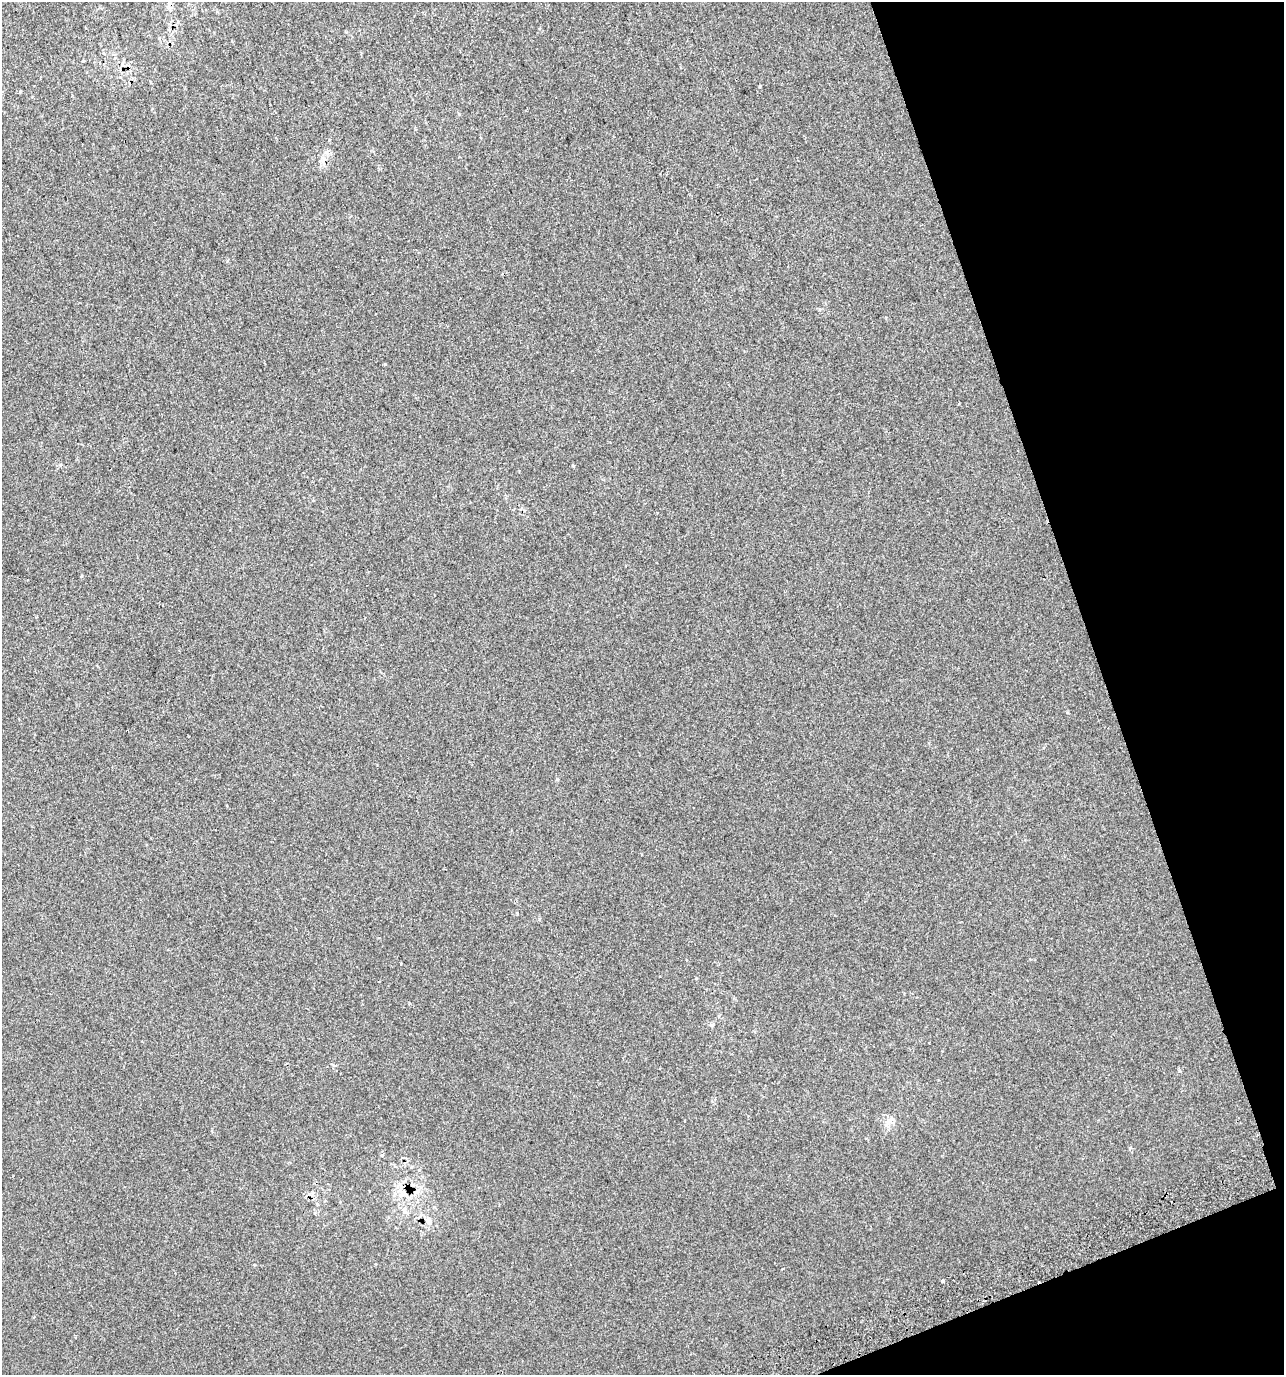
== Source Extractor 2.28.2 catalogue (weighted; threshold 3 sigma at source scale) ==
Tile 12 of 4 x 4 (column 4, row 3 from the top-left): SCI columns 3988-5269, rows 1413-2785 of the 5358 x 5574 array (HDU 1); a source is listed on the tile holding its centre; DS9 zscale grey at full resolution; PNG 1286 x 1377 px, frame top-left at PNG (2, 2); no overlay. Shown black and unused: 17% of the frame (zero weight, under 2 of 3 exposures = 2% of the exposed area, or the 3 px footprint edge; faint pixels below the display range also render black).
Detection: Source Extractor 2.28.2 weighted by HDU 2 'WHT'; one run over the whole footprint, this tile lists its part. Background 3.17e-04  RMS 0.0073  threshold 0.033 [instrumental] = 3 sigma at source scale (4.5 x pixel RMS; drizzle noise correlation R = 1.50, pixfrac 1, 0.0396/0.0396 arcsec/px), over >= 5 px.
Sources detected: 9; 2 cosmic-ray / hot-pixel residue — not listed; the other 7 listed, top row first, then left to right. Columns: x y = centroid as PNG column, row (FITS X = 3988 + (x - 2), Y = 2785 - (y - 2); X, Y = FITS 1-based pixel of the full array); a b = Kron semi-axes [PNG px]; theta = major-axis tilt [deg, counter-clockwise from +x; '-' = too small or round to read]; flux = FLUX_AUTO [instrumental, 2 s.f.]
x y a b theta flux
760 86 3 3 - 3.3
323 162 12 3 -75 1.8
891 1120 8 6 41 2.8
400 1185 9 3 -71 1.9
404 1211 9 6 -90 2.8
429 1220 13 8 -78 4
942 1280 4 3 - 1.4